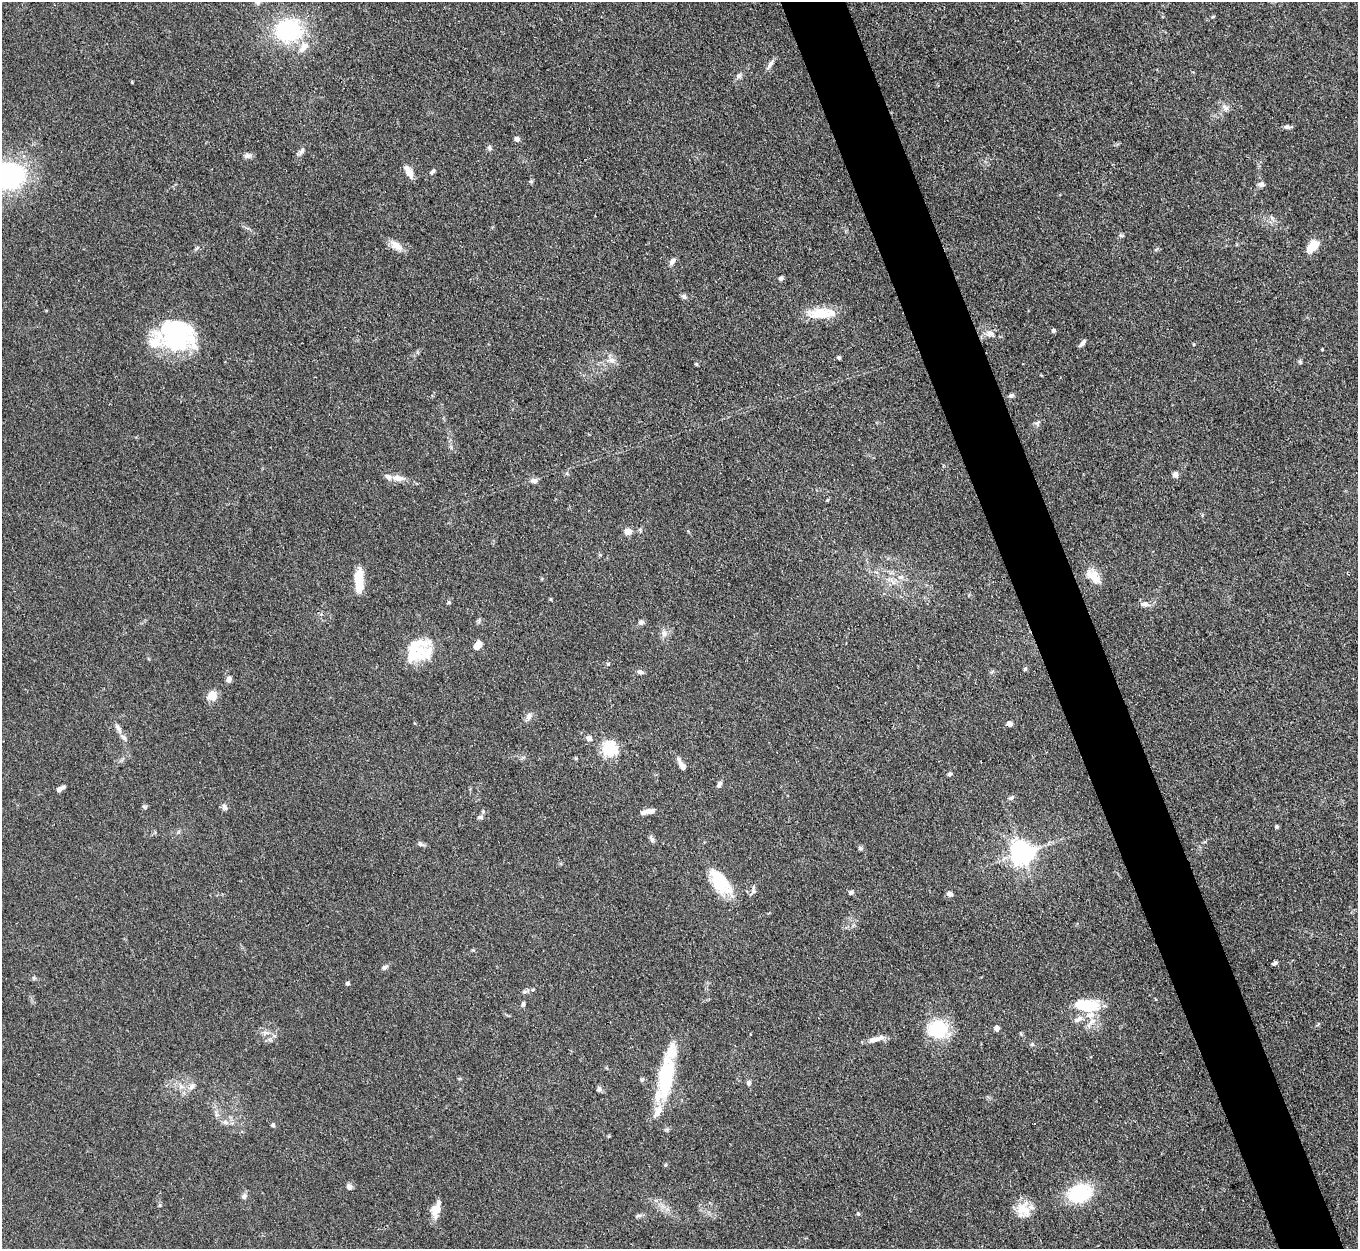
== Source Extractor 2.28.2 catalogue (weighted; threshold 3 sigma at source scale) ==
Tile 6 of 4 x 4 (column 2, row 2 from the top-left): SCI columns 1358-2713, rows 2770-4016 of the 5427 x 5413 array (HDU 1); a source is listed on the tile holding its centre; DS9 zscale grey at full resolution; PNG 1360 x 1251 px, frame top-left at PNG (2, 2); no overlay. Shown black and unused: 5% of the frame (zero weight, under 3 of 4 exposures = <1% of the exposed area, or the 3 px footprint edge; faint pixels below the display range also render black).
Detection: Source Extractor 2.28.2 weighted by HDU 2 'WHT'; one run over the whole footprint, this tile lists its part. Background 0.107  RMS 0.0065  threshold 0.0295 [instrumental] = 3 sigma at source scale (4.5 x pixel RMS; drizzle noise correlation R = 1.50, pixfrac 1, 0.05/0.05 arcsec/px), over >= 5 px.
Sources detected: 117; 3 inside a brighter object's white glare — not listed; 10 inside a brighter listed object's ellipse — not listed separately; the other 104 listed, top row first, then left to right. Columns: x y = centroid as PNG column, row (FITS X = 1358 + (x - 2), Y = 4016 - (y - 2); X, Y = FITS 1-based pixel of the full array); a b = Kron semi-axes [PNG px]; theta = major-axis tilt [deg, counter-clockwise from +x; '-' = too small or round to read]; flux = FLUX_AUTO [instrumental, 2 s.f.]
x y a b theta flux
1213 17 5 3 - 0.67
288 31 26 23 11 64
770 64 16 5 54 2.8
739 76 8 7 - 2
1225 107 10 7 -36 2.8
1287 127 9 6 -17 1.6
517 139 4 4 - 3.7
489 147 7 6 - 1.5
301 151 13 5 58 2.3
247 156 11 7 5 2.4
409 172 15 7 -59 6.7
432 172 7 5 46 1.3
9 176 24 21 1 110
531 181 6 4 18 0.91
1261 184 8 6 -7 2.4
1121 235 7 4 -2 1
396 245 17 10 -30 6.5
1313 246 15 10 48 9.4
672 261 9 6 53 2.9
781 278 5 4 - 2.2
684 296 7 6 - 1.7
821 313 33 13 1 17
1054 330 6 5 - 1.3
990 334 14 9 2 4.5
176 336 43 31 -70 59
1083 343 9 4 51 2.2
1322 349 3 2 - 0.6
839 357 5 4 - 1.1
611 360 14 8 -5 4.5
1300 362 6 5 - 1
696 364 5 4 - 0.68
1011 395 8 5 20 1.4
1037 423 8 5 74 1.5
1175 474 9 7 -60 2.1
398 478 16 8 -4 5.6
534 481 9 7 -1 2.6
628 532 8 7 - 4.8
1092 574 19 13 -7 8.5
901 577 9 7 -2 3.1
359 580 28 9 -90 14
551 599 5 3 - 0.63
1145 604 13 7 -4 3.7
641 622 5 5 - 2.5
664 633 9 8 - 3.4
477 646 8 6 57 7.9
413 652 38 17 65 19
608 664 5 4 - 0.79
1025 669 5 5 - 0.98
640 672 9 6 -16 2
229 679 7 6 - 2.8
212 696 10 10 - 7.9
529 716 11 8 71 3
1009 724 4 4 - 5.8
118 728 14 6 -57 3
589 738 6 6 - 2.9
609 749 6 6 - 150
576 758 5 4 - 0.74
681 765 15 6 -61 4.1
949 774 5 4 - 1.9
719 784 8 5 65 2.1
60 789 9 4 30 2.9
1011 798 8 5 36 1.7
144 807 6 5 - 1.1
225 807 9 6 -62 2.1
648 811 16 5 10 4.7
480 817 8 5 6 1.7
1277 827 4 4 - 1.3
652 839 11 5 -56 1.7
420 844 8 6 -45 1.7
860 848 6 5 - 1.3
1022 853 7 7 - 570
720 882 36 17 -55 26
753 892 10 7 54 2.2
851 892 6 5 - 1.7
950 894 7 6 - 2.4
1275 963 5 4 - 1.7
385 967 9 6 25 1.9
34 978 6 5 - 1.1
347 983 5 4 - 1.4
524 992 7 6 - 1.6
523 1004 6 5 - 1.5
1086 1005 28 13 -7 27
1078 1019 14 7 31 3.7
1092 1022 14 8 47 5.3
997 1028 5 4 - 4.5
938 1030 15 15 - 44
1021 1034 6 3 -71 0.71
873 1040 14 8 13 4.6
1032 1044 5 4 - 0.88
666 1079 53 18 75 53
749 1083 7 6 - 1.8
192 1086 10 8 42 3.6
599 1089 7 6 - 1.8
216 1114 13 4 -78 2.2
225 1122 9 6 -19 2.6
273 1125 4 4 - 1.6
665 1165 5 3 - 0.67
349 1187 7 7 - 2.3
1079 1193 21 15 23 48
244 1196 8 7 - 2.1
436 1209 21 9 72 8.3
1024 1210 24 16 -45 12
858 1214 5 4 - 1.1
639 1216 9 4 9 1.4
Overlapping masked pixels (flux is a lower limit): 1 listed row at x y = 1009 724
Isophote crosses this tile's border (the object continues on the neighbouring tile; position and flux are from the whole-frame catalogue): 1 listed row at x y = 9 176